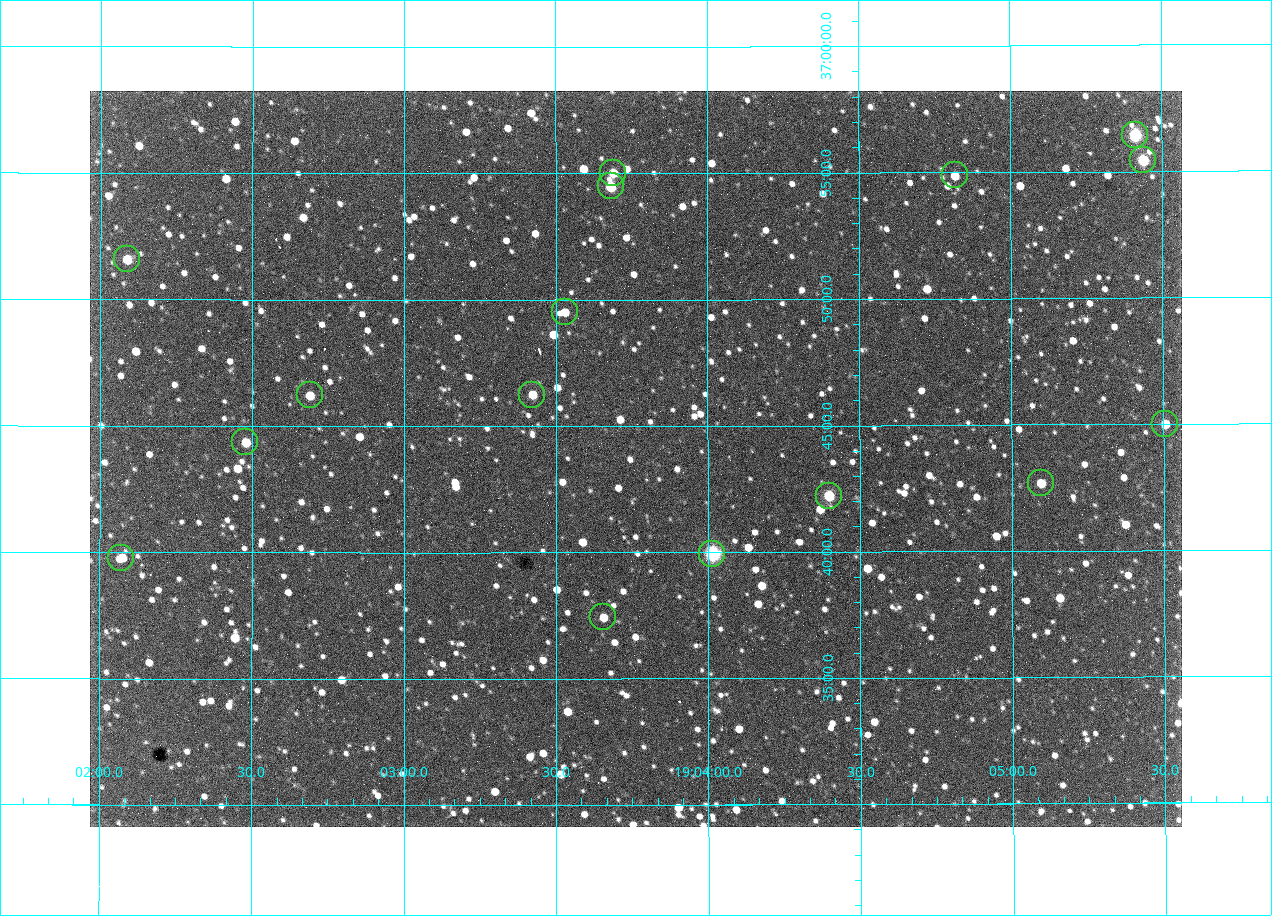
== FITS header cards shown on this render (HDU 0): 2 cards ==
NAXIS1  =                 1092 /fastest changing axis
NAXIS2  =                  736 /next to fastest changing axis

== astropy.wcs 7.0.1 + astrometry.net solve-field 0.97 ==
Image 1092 x 736 px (HDU 0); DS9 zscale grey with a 90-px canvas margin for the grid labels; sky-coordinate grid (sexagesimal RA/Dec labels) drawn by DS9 from the SOLVED WCS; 16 Tycho-2 reference stars matched to detected sources circled (green)
Header WCS: none
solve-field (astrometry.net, Tycho-2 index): SOLVED blind (the file carries no WCS)
Solved WCS: RA---TAN-SIP/DEC--TAN-SIP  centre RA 19:03:46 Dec +36:44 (285.94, +36.73 deg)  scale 2.37 arcsec/px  FOV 43.2' x 29.1'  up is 0 deg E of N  parity flipped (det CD > 0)
(file carries no celestial WCS; the grid is the blind solution)
Tycho-2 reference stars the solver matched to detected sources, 16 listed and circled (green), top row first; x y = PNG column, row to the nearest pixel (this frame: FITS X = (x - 90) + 1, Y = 736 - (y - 91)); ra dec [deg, ICRS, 3 dp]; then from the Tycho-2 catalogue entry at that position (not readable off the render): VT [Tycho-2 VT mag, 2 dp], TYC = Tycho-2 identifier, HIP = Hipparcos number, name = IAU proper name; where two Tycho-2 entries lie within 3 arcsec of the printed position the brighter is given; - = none
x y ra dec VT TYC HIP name
1135 135 286.353 +36.941 8.32 2652-644-1 93748 -
1143 160 286.360 +36.924 9.83 2652-14-1 - -
613 173 285.922 +36.917 10.48 2652-1249-1 - -
955 175 286.204 +36.915 10.94 2652-350-1 - -
611 186 285.920 +36.908 9.57 2652-218-1 - -
127 259 285.522 +36.860 10.88 2651-1921-1 - -
565 312 285.882 +36.825 10.95 2652-329-1 - -
310 395 285.672 +36.770 11.14 2651-2527-1 - -
532 395 285.856 +36.771 11.11 2652-1253-1 - -
1165 424 286.377 +36.750 10.72 2652-110-1 - -
245 442 285.620 +36.739 11.03 2651-1906-1 - -
1041 483 286.274 +36.711 10.88 2652-1070-1 - -
829 496 286.100 +36.704 10.14 2652-1649-1 - -
712 554 286.004 +36.666 8.52 2652-1368-1 - -
121 558 285.518 +36.663 10.71 2651-2245-1 - -
603 617 285.914 +36.624 11.11 2652-845-1 - -